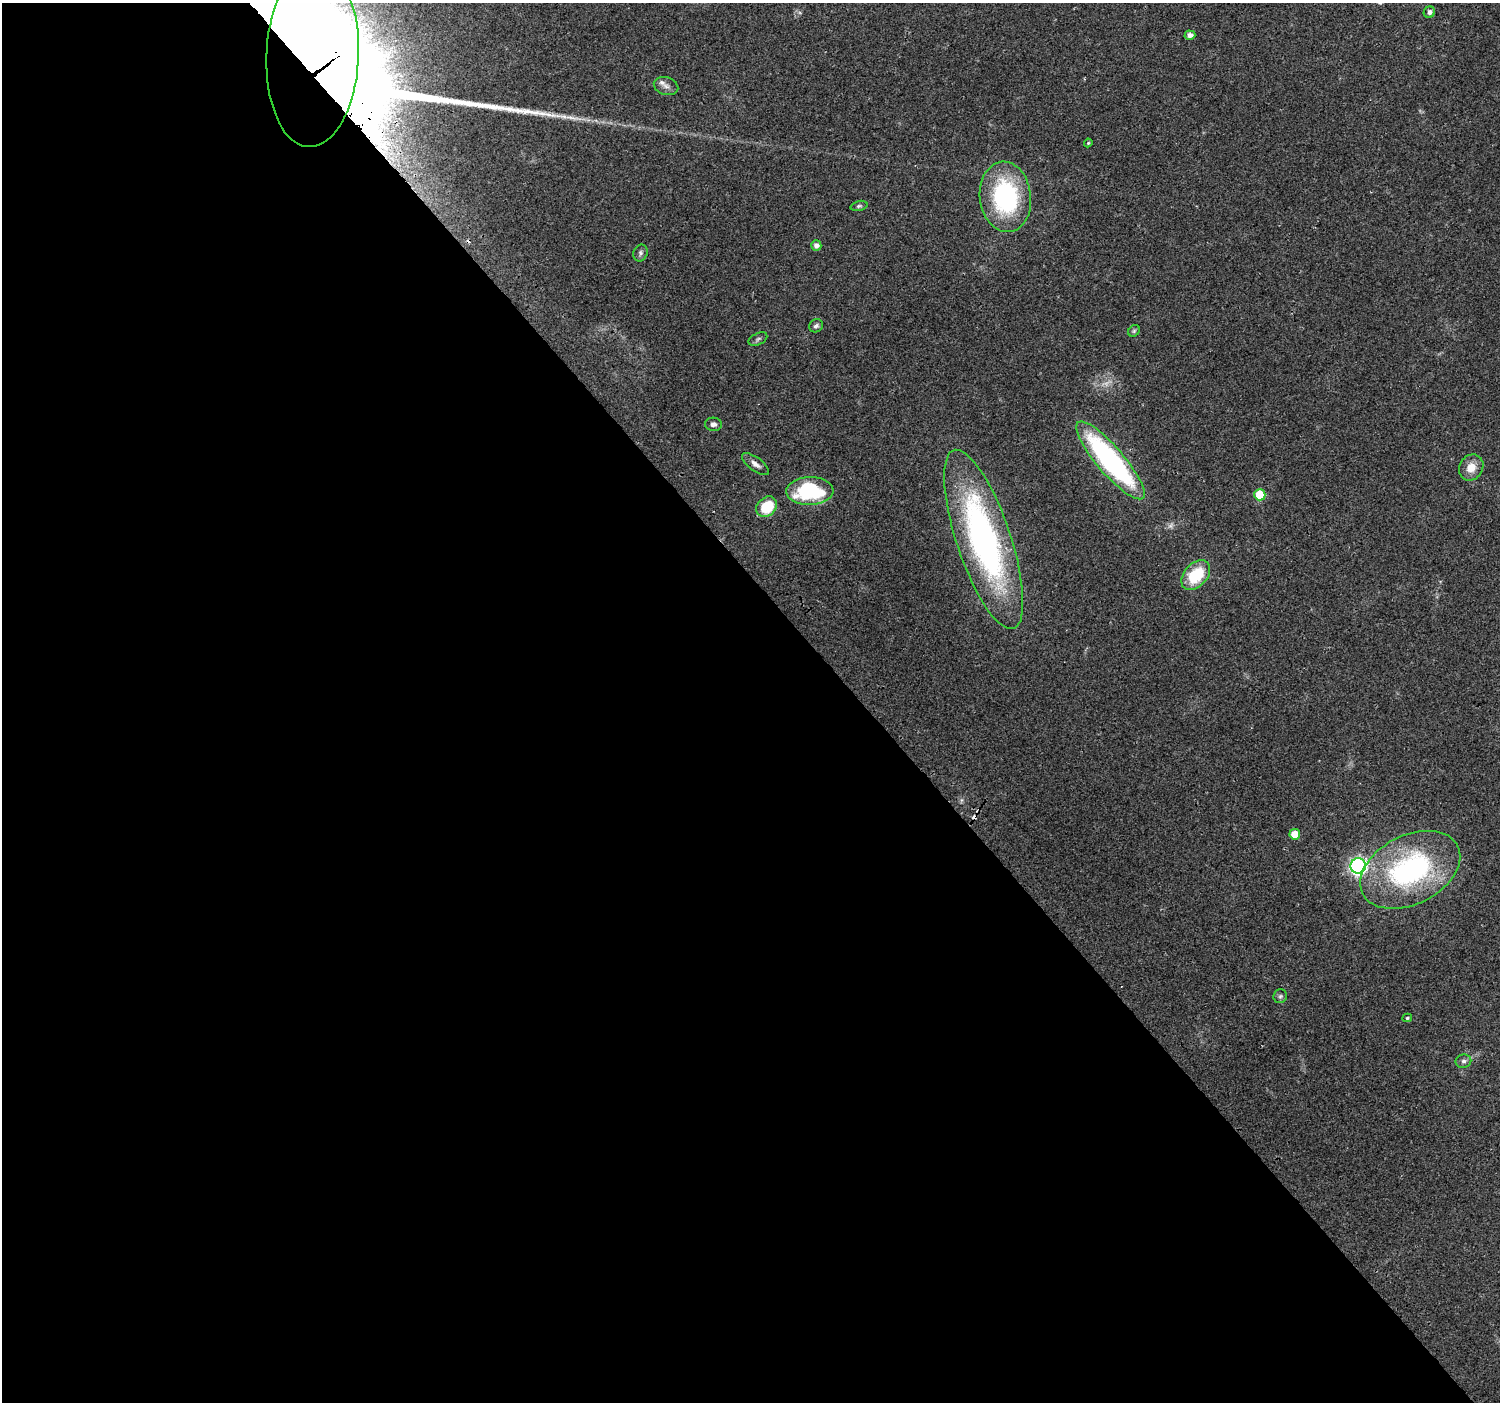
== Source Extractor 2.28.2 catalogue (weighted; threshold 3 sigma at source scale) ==
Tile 9 of 4 x 4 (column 1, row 3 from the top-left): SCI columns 32-1529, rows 1623-3022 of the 6047 x 5984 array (HDU 1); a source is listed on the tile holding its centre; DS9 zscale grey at full resolution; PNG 1502 x 1404 px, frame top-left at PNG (2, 3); each listed source drawn as its Kron ellipse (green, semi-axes under 4 px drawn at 4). Shown black and unused: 57% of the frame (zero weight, under 2 of 3 exposures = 2% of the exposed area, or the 3 px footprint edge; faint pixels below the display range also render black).
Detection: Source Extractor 2.28.2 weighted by HDU 2 'WHT'; one run over the whole footprint, this tile lists its part. Background 0.0578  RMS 0.011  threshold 0.0499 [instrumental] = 3 sigma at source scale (4.5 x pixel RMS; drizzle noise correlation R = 1.50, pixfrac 1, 0.0396/0.0396 arcsec/px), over >= 5 px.
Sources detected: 32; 1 too faint to see at this stretch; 1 inside a brighter object's white glare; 2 cosmic-ray / hot-pixel residue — neither listed nor drawn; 1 inside a brighter listed object's ellipse — not listed separately; the other 27 listed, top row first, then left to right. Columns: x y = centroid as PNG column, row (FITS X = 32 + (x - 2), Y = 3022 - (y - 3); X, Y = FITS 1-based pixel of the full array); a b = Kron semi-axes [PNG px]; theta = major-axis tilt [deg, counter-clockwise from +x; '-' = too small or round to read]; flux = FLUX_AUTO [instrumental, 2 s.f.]
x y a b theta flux
1429 12 6 5 - 3.9
1190 35 5 4 - 6.3
313 56 91 46 88 6300
666 86 12 8 -16 5.8
1088 143 4 4 - 1.3
1005 197 35 25 -83 140
859 206 8 5 15 2.1
816 245 5 5 - 5.3
640 253 8 7 - 3.1
816 326 7 6 - 2.9
1134 331 6 5 - 1.9
758 339 10 5 27 2.7
713 424 8 6 -3 3.9
1110 460 50 13 -49 240
755 464 16 6 -37 5.8
1471 467 13 11 58 14
810 491 23 14 2 100
1260 495 6 5 - 41
767 507 11 9 42 37
984 539 94 27 -71 370
1196 575 17 11 47 47
1295 834 5 5 - 16
1358 866 7 7 - 330
1410 870 53 34 27 210
1280 996 7 6 - 2.5
1407 1018 5 4 - 1.4
1463 1061 8 6 10 3.3
Overlapping masked pixels (flux is a lower limit): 1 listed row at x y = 313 56
Isophote crosses this tile's border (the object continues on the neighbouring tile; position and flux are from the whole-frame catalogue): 1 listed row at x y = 313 56